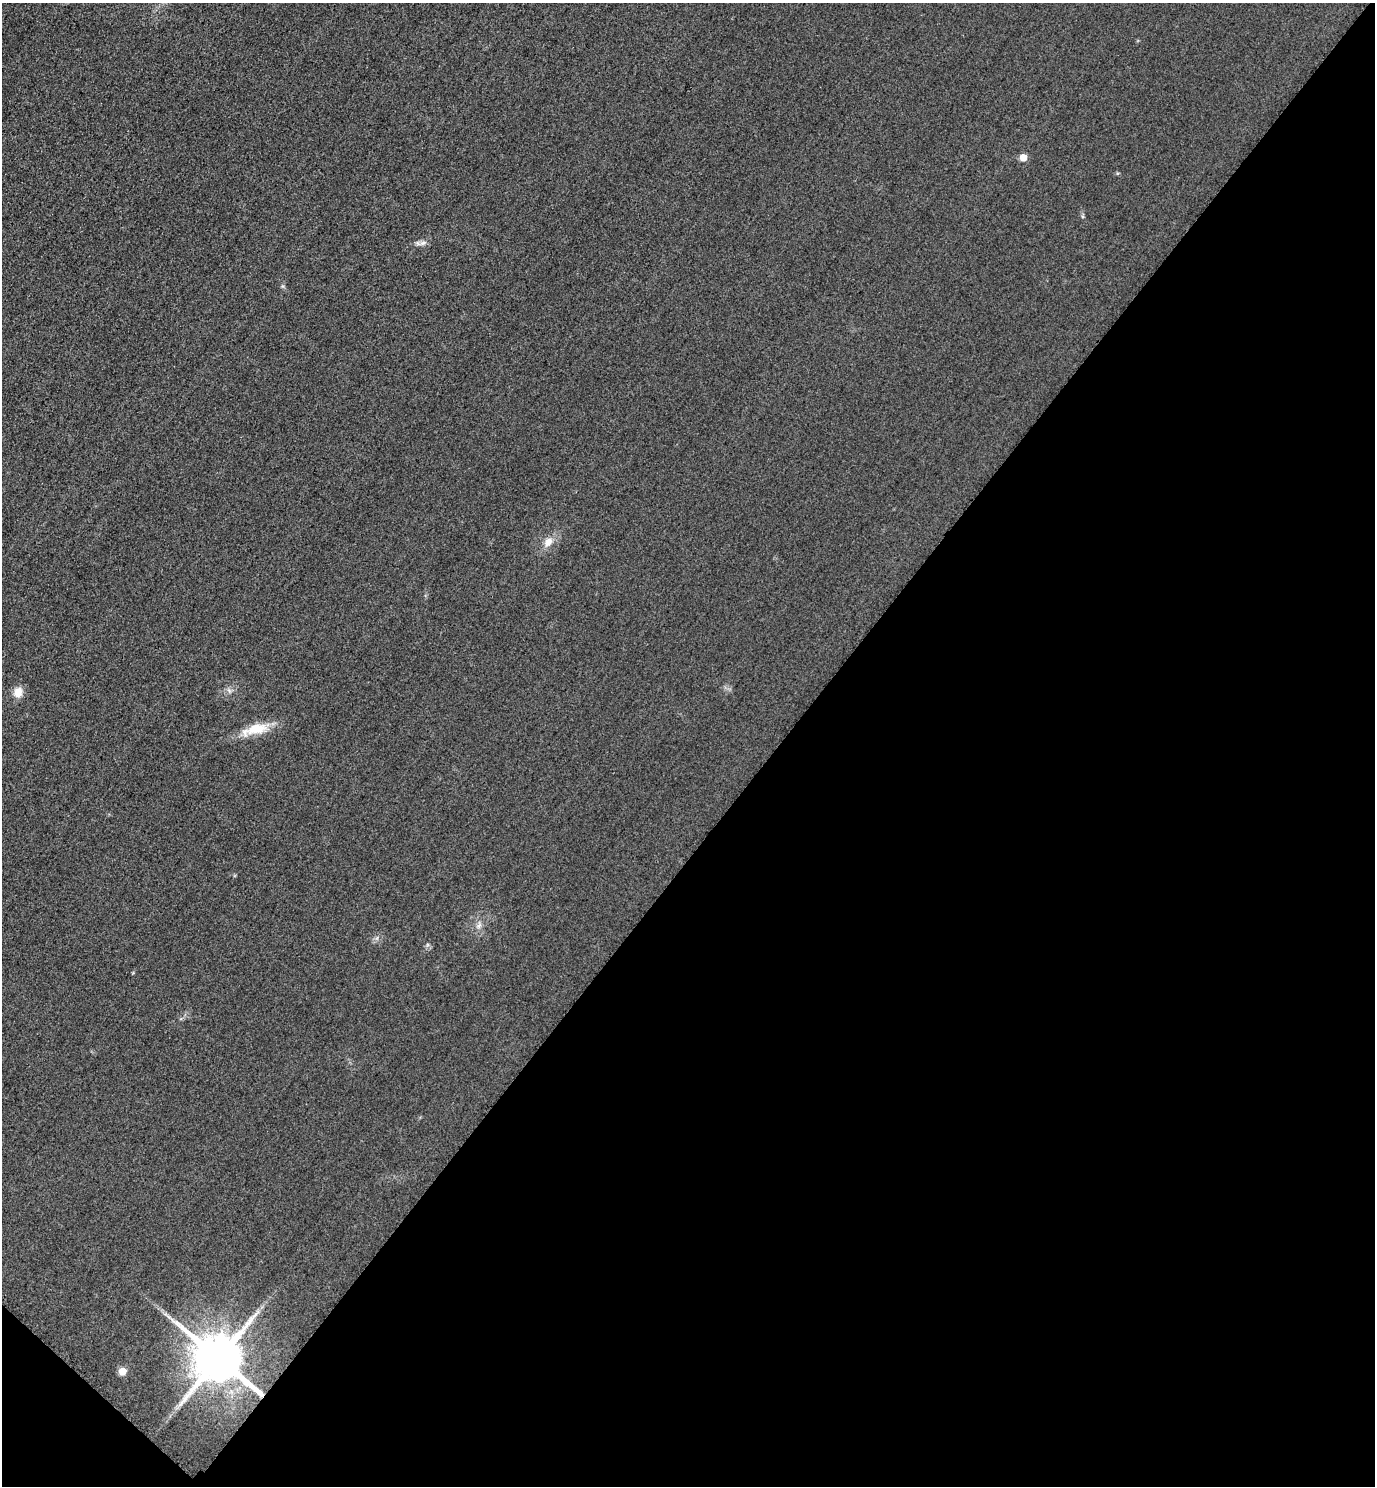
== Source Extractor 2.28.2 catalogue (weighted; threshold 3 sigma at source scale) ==
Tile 15 of 4 x 4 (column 3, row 4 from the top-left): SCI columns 3070-4442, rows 30-1513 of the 5996 x 5993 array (HDU 1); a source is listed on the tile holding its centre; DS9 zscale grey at full resolution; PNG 1377 x 1488 px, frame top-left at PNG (2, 3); no overlay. Shown black and unused: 44% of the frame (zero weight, under 3 of 4 exposures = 3% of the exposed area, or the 3 px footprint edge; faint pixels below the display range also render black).
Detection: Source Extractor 2.28.2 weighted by HDU 2 'WHT'; one run over the whole footprint, this tile lists its part. Background 0.0504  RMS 0.017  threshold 0.0749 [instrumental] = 3 sigma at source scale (4.5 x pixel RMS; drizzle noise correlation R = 1.50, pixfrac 1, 0.05/0.05 arcsec/px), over >= 5 px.
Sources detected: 9; all 9 listed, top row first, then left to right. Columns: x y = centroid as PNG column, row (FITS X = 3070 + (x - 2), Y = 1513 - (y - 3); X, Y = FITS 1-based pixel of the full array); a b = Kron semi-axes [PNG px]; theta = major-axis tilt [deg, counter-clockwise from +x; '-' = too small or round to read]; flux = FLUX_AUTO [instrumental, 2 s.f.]
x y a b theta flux
1023 157 5 5 - 30
423 243 13 6 10 7.6
548 542 15 10 55 17
229 690 7 5 -45 4.2
18 692 12 10 74 17
256 729 33 14 11 42
479 925 10 7 64 7.8
218 1359 14 13 - 12000
122 1371 5 5 - 42
Overlapping masked pixels (flux is a lower limit): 1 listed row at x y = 218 1359